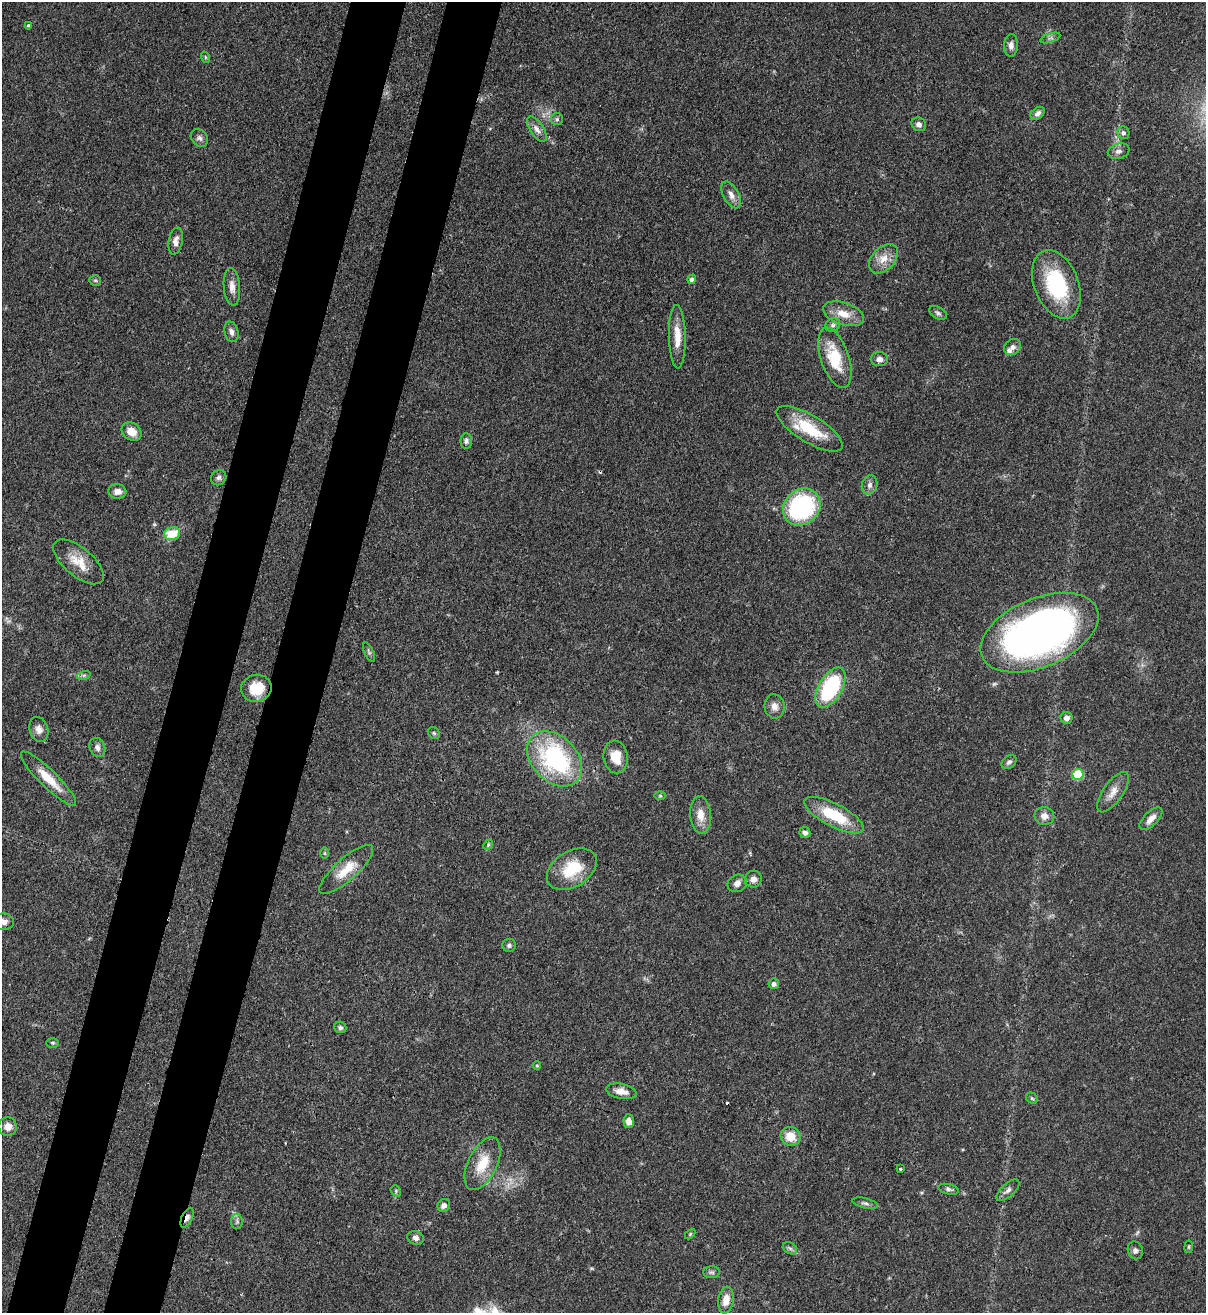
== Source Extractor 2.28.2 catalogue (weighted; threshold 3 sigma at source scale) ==
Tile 7 of 4 x 4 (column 3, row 2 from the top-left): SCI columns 2631-3834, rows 2652-3962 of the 5383 x 5305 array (HDU 1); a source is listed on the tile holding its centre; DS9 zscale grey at full resolution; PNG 1208 x 1315 px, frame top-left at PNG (2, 2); each listed source drawn as its Kron ellipse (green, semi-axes under 4 px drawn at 4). Shown black and unused: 9% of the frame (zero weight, under 3 of 4 exposures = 7% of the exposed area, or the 3 px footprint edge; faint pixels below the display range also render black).
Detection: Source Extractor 2.28.2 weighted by HDU 2 'WHT'; one run over the whole footprint, this tile lists its part. Background 0.105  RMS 0.0041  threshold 0.0186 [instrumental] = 3 sigma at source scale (4.5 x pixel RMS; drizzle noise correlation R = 1.50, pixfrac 1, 0.05/0.05 arcsec/px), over >= 5 px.
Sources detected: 94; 3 cosmic-ray / hot-pixel residue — neither listed nor drawn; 1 inside a brighter listed object's ellipse — not listed separately; the other 90 listed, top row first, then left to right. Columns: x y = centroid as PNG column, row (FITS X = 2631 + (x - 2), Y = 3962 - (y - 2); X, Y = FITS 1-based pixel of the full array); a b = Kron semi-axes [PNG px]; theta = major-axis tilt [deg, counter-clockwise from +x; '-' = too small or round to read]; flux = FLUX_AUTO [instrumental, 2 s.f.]
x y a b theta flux
29 26 4 4 - 1.3
1050 38 10 4 18 1
1011 45 11 7 87 2.1
205 57 6 3 -71 0.51
1038 113 8 5 39 1.4
557 119 6 6 - 0.79
919 124 7 6 - 1.9
537 129 14 7 -56 2.5
1123 133 6 6 - 1
199 138 10 7 -46 1.5
1119 151 11 7 15 1.9
731 195 15 7 -60 2.9
176 241 13 7 78 2.7
883 259 17 11 46 5.4
692 279 5 4 - 1.8
95 280 6 5 - 0.71
1056 284 36 22 -68 33
232 287 19 8 -85 3.3
938 313 9 5 -30 1
843 314 21 11 -18 6.6
833 325 8 6 32 1.2
231 332 10 7 -75 1.9
677 337 32 8 -89 7.1
1012 347 9 7 38 1.9
835 358 31 14 -71 17
879 359 9 7 -5 2
810 429 38 13 -31 17
132 432 11 8 -34 4.9
466 441 8 5 -90 1.1
219 478 8 7 - 1.3
870 485 9 7 75 1.7
117 491 9 7 -7 2.6
802 507 20 17 41 60
172 534 8 6 16 9.7
78 562 30 14 -40 8.5
1039 633 62 34 23 240
369 652 10 4 -65 0.8
84 675 7 4 18 0.81
256 688 15 13 11 11
830 688 22 11 59 41
774 706 12 10 -81 2.9
1067 718 6 6 - 2.4
39 729 12 9 -73 2.8
434 733 6 5 - 0.68
97 747 10 7 -66 1.8
616 757 16 12 -81 7.3
554 759 32 22 -46 56
1009 762 8 6 40 1.2
1078 775 5 5 - 18
48 779 37 8 -44 9.8
1113 792 23 9 55 4.5
660 796 6 4 0 0.52
701 815 19 10 -85 5.3
834 815 33 11 -27 20
1044 816 10 9 - 3.1
1151 819 14 7 44 3.2
805 833 5 5 - 1.4
488 845 5 4 - 0.53
324 853 5 3 - 0.46
346 869 34 11 42 8.8
572 869 27 18 32 16
753 879 8 8 - 2.1
737 883 10 8 30 2.3
3 922 10 8 -1 2.1
509 945 7 6 - 1
774 984 5 5 - 1.6
340 1027 6 5 - 1
53 1043 6 5 - 0.62
537 1065 4 3 - 0.53
621 1091 15 7 -11 3.9
1032 1098 6 5 - 0.67
629 1121 7 5 -86 2.4
8 1126 9 9 - 3.2
790 1136 10 9 - 7.1
482 1164 28 14 64 11
900 1169 3 3 - 0.69
949 1189 10 5 -13 1.2
1008 1190 14 6 42 1.8
396 1191 6 4 -50 0.62
865 1203 13 5 -13 1.2
444 1205 7 6 - 1.8
187 1218 11 5 64 1.7
237 1221 8 6 90 1
690 1234 6 4 46 0.47
415 1238 8 6 -19 1.6
1189 1247 6 3 82 0.45
790 1248 7 5 -30 1
1135 1250 9 7 -71 1.4
712 1272 8 6 -1 1
726 1300 13 7 82 4.8
Overlapping masked pixels (flux is a lower limit): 2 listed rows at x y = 1039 633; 187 1218
Isophote crosses this tile's border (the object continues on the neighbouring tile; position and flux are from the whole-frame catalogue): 1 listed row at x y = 3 922